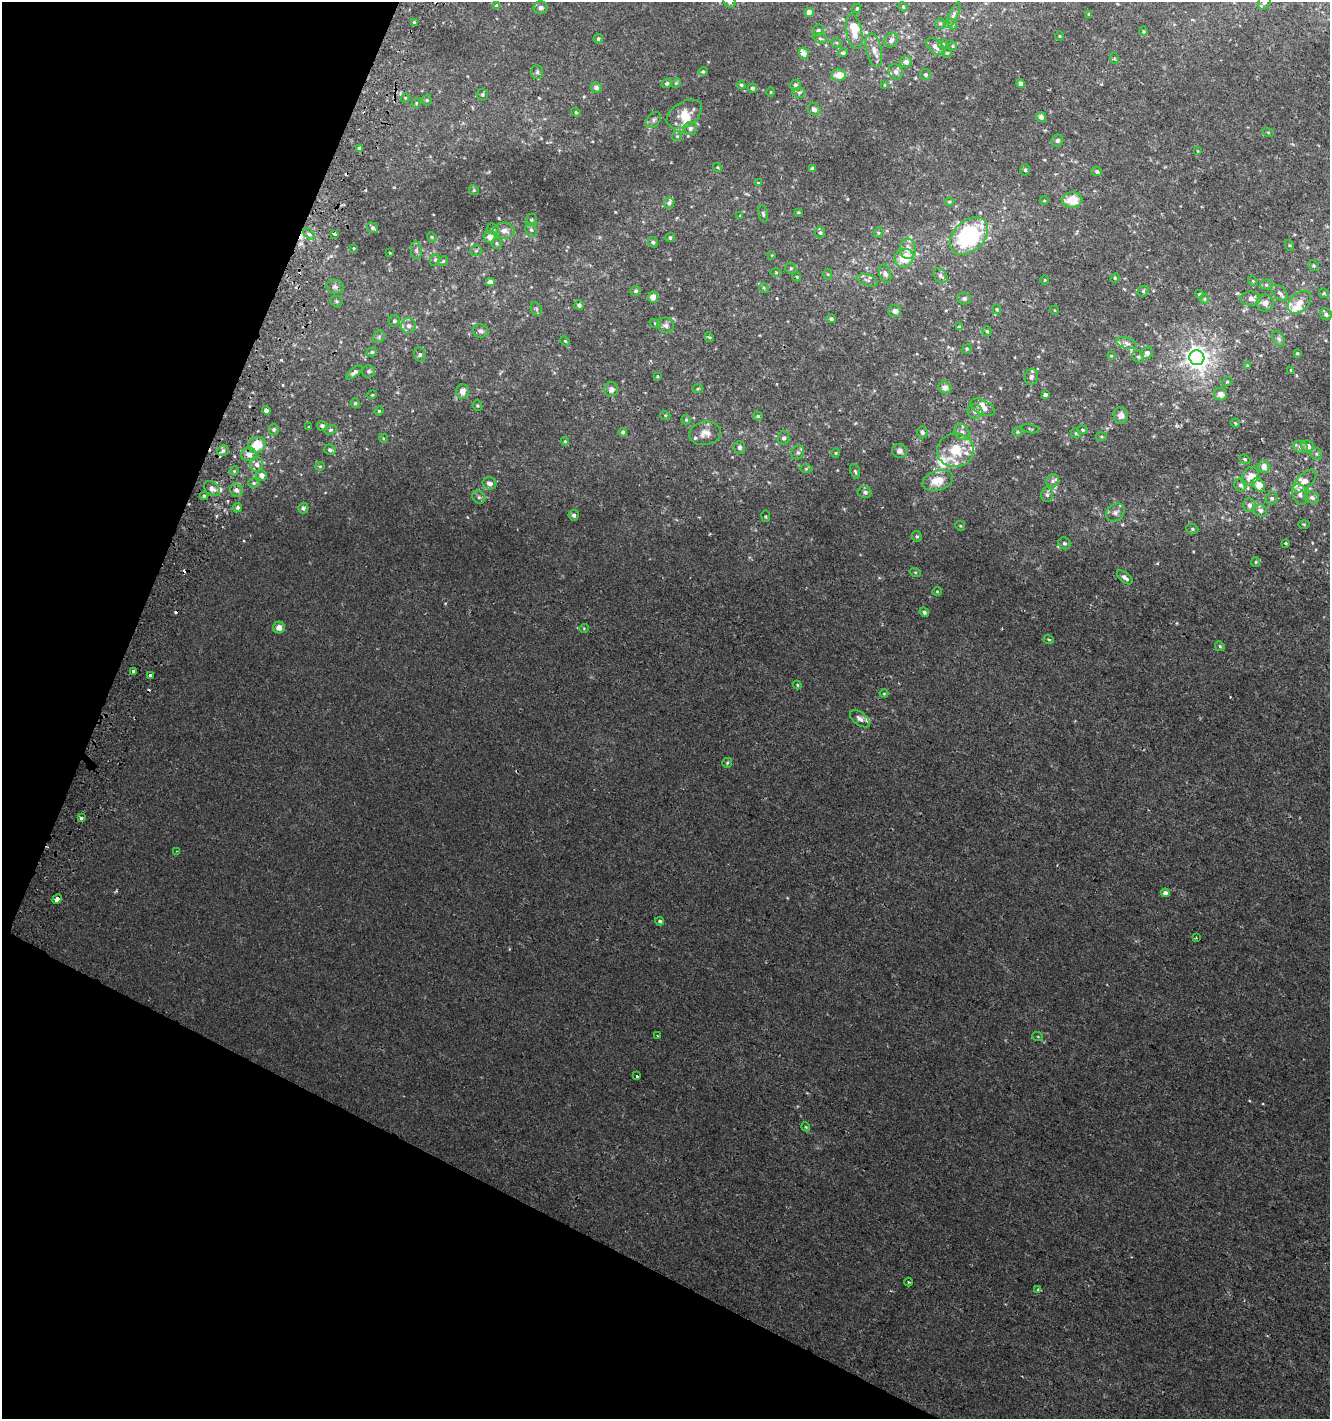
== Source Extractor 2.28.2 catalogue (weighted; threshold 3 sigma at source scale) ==
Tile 9 of 4 x 4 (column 1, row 3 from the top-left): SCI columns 309-1636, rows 1436-2852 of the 5862 x 5711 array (HDU 1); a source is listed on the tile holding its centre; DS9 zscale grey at full resolution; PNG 1332 x 1421 px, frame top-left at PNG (2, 2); each listed source drawn as its Kron ellipse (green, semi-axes under 4 px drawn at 4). Shown black and unused: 22% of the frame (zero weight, under 2 of 3 exposures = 2% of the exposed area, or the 3 px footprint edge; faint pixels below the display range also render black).
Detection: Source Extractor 2.28.2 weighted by HDU 2 'WHT'; one run over the whole footprint, this tile lists its part. Background 0.00273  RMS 0.0027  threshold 0.012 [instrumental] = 3 sigma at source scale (4.5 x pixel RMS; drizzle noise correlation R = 1.50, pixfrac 1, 0.0396/0.0396 arcsec/px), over >= 5 px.
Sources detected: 303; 5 cosmic-ray / hot-pixel residue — neither listed nor drawn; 29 inside a brighter listed object's ellipse — not listed separately; the other 269 listed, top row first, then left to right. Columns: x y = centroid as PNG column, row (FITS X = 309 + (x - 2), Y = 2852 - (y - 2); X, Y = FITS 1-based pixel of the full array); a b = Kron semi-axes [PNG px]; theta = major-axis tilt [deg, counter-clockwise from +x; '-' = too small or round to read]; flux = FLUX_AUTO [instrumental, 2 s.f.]
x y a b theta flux
729 2 7 5 -47 0.56
1264 2 8 6 66 0.82
497 5 4 4 - 0.53
903 7 5 4 - 0.27
541 8 7 6 - 0.78
857 8 5 4 - 0.38
809 12 4 4 - 1.8
1089 14 3 3 - 0.43
953 15 14 4 63 0.83
414 23 4 3 - 0.46
940 24 5 5 - 0.37
952 24 5 3 - 0.33
818 30 6 6 - 0.61
854 31 17 8 -79 3.6
1143 31 5 3 - 0.27
1059 36 4 3 - 0.19
820 38 7 5 -16 0.48
598 39 5 4 - 0.52
891 40 8 6 55 1
836 43 6 4 -28 0.38
943 44 5 4 - 0.32
953 46 4 3 - 0.22
935 47 11 6 -40 1.6
874 50 17 7 -78 2
804 53 5 4 - 2.2
843 53 5 4 - 0.61
947 53 4 4 - 0.29
1114 58 6 3 -71 0.35
906 62 6 5 - 1.2
703 71 5 4 - 0.34
537 72 7 5 -89 0.55
896 72 8 6 -57 1
839 75 7 6 - 3.3
925 75 5 5 - 0.45
667 83 5 4 - 0.45
676 83 5 3 - 0.3
1020 84 4 4 - 1.5
741 85 4 4 - 0.38
796 85 5 5 - 0.86
884 85 4 2 - 0.21
596 88 5 5 - 0.96
752 88 5 4 - 0.5
771 92 5 3 - 0.2
799 93 6 5 - 0.45
482 95 5 5 - 0.46
405 98 4 4 - 0.32
427 100 5 5 - 0.36
416 103 5 4 - 0.32
814 109 7 5 -49 1.1
576 112 5 4 - 0.36
684 114 19 12 33 4.5
1041 117 5 4 - 1.1
653 120 9 6 53 0.79
690 129 7 6 - 1
1268 132 5 3 - 0.24
677 136 5 5 - 0.38
1057 140 6 6 - 0.62
359 148 3 3 - 5.5
1198 151 4 2 - 0.18
717 167 5 4 - 0.27
812 168 4 4 - 0.83
1025 170 6 5 - 0.46
1097 171 5 4 - 0.65
758 183 4 3 - 0.24
474 190 5 4 - 0.34
1072 200 10 8 7 5.2
949 201 5 3 - 0.34
1044 201 4 3 - 0.21
669 203 5 5 - 0.79
798 212 3 2 - 0.3
763 214 8 4 -77 0.49
740 216 4 3 - 0.2
531 220 6 5 - 0.48
373 228 6 5 - 0.62
493 229 6 5 - 0.4
531 230 7 5 -68 0.61
504 231 11 8 -7 1.6
820 233 6 5 - 0.45
878 233 5 3 - 0.32
309 234 7 4 -44 0.6
334 234 4 3 - 1.6
969 236 22 15 44 28
432 237 5 4 - 0.29
490 237 6 6 - 2.2
670 237 5 4 - 0.52
653 242 5 4 - 0.43
497 243 5 5 - 0.45
1289 245 5 3 - 0.29
354 248 4 2 - 0.21
908 249 10 8 -87 1.8
416 250 9 5 -83 0.74
476 251 6 5 - 0.5
390 253 3 2 - 0.17
772 255 3 3 - 0.19
904 258 10 9 - 5.6
435 260 6 4 69 0.35
443 261 5 4 - 0.35
1313 266 6 4 -46 0.33
791 268 6 5 - 0.41
776 273 5 4 - 0.25
828 274 5 3 - 0.29
885 274 9 5 -74 0.79
940 276 8 6 -50 0.78
797 277 4 3 - 0.26
1115 278 5 4 - 0.29
867 280 10 5 -19 0.78
1045 280 5 3 - 0.21
1253 281 5 4 - 0.32
490 282 4 4 - 1.9
1266 285 5 5 - 0.43
335 287 9 7 -12 0.86
764 288 5 4 - 0.34
636 291 5 5 - 0.58
1143 291 6 5 - 0.41
1279 293 10 6 -43 0.88
1324 293 5 4 - 0.35
1199 294 4 4 - 0.42
653 297 5 5 - 1.9
964 298 7 6 - 0.64
1204 299 5 4 - 0.33
1251 299 10 7 0 1.4
336 301 6 5 - 0.39
1300 302 13 9 46 2.2
1265 303 8 8 - 1.4
579 305 5 5 - 0.69
536 309 7 5 -61 0.53
997 309 5 4 - 0.31
1054 310 4 3 - 0.2
895 311 6 6 - 0.87
1326 314 6 5 - 0.6
831 319 4 4 - 0.51
394 321 6 5 - 0.57
655 323 5 3 - 0.26
409 325 7 7 - 1.2
666 325 8 7 - 0.95
959 327 4 4 - 0.51
481 331 8 6 -8 0.79
987 331 5 4 - 0.36
379 337 7 5 48 0.47
709 337 5 4 - 0.29
1279 339 8 5 -59 0.6
565 341 5 3 - 0.25
1127 343 11 5 -17 0.94
967 349 5 4 - 0.34
372 352 5 4 - 0.43
1147 353 6 6 - 1.1
1297 353 4 4 - 0.3
420 355 7 5 -77 0.57
1111 356 4 4 - 0.22
1138 357 6 5 - 0.46
1197 358 7 7 - 190
1247 366 4 3 - 0.31
1291 370 3 3 - 0.26
369 371 6 6 - 0.6
354 372 10 4 39 0.9
657 376 4 2 - 0.18
1031 377 8 6 72 0.89
1227 382 5 3 - 0.26
945 388 6 6 - 1.3
611 389 7 7 - 1.1
698 389 5 3 - 0.24
462 391 7 6 - 1.8
1220 394 6 6 - 1.4
372 395 5 3 - 0.21
1045 395 4 4 - 0.96
355 403 5 4 - 0.4
477 406 5 4 - 0.37
983 407 13 7 -26 2
266 410 4 3 - 4.2
379 411 5 4 - 0.31
975 411 8 7 - 1.3
665 415 5 3 - 0.23
1121 415 8 7 - 1.5
758 416 5 4 - 0.4
686 420 5 4 - 0.3
1235 423 4 3 - 0.28
322 426 5 4 - 0.62
309 427 3 2 - 0.21
274 429 5 5 - 0.55
1030 429 9 3 -11 0.25
331 430 6 4 20 0.36
1083 430 5 4 - 0.35
623 432 4 4 - 0.63
922 432 6 5 - 0.58
962 432 8 7 - 1.1
1017 432 5 4 - 0.35
705 433 16 11 8 2.2
1076 433 5 4 - 0.35
1101 437 5 3 - 0.29
383 438 4 3 - 0.21
783 438 6 6 - 0.72
565 441 4 4 - 0.28
257 445 9 8 - 5.8
1308 446 6 6 - 1.6
740 447 6 5 - 0.75
1300 447 7 6 - 0.79
330 450 6 5 - 0.61
955 450 18 16 9 7.1
223 451 6 5 - 0.59
900 451 7 7 - 1.1
798 452 7 6 - 0.7
836 453 4 4 - 0.26
249 454 7 7 - 1.8
1316 454 6 5 - 0.54
1245 459 6 4 -22 0.32
257 464 7 6 - 1.1
320 466 5 4 - 0.29
1264 466 6 5 - 1.8
806 469 6 4 1 0.39
234 471 5 4 - 0.32
855 471 8 4 -71 0.49
262 475 5 5 - 1.5
1250 477 10 7 61 2.1
938 481 16 10 18 4.1
1053 481 7 6 - 0.67
1305 481 14 7 43 2.4
254 483 5 4 - 0.4
490 483 7 6 - 1.4
1240 485 6 6 - 0.87
1259 485 8 5 -56 3.3
212 488 9 6 -40 1.1
236 490 6 6 - 1
865 492 6 6 - 0.81
1300 494 11 7 -71 1.3
1047 495 7 6 - 0.68
204 496 4 4 - 0.39
479 497 7 6 - 0.58
1272 498 6 6 - 0.55
1312 498 7 6 - 0.82
1249 505 7 6 - 1
237 508 5 4 - 0.45
303 508 5 5 - 0.78
1260 510 7 6 - 0.91
1115 513 10 8 45 1.1
574 515 5 5 - 0.75
766 516 6 3 -82 0.25
1304 524 5 3 - 0.24
960 526 5 4 - 0.28
1192 529 6 5 - 0.43
917 536 5 5 - 0.44
1064 543 6 5 - 0.54
1286 543 3 2 - 0.29
1256 562 5 4 - 0.32
915 572 6 3 -18 0.29
1125 577 9 5 -38 0.99
937 591 4 4 - 0.28
924 612 5 4 - 0.6
279 627 6 6 - 1.7
584 628 4 4 - 0.26
1049 639 5 3 - 0.29
1220 646 5 4 - 0.32
133 671 3 3 - 1.5
150 676 4 3 - 2.3
797 685 4 4 - 0.25
884 694 4 4 - 0.25
860 719 11 6 -37 1
727 763 5 5 - 0.36
81 818 3 3 - 0.87
176 851 3 2 - 0.2
1165 893 4 4 - 1.4
57 899 5 4 - 2.1
660 921 4 4 - 0.49
1196 938 3 3 - 0.28
658 1036 3 2 - 0.3
1038 1037 5 3 - 0.21
637 1076 3 3 - 0.96
806 1127 4 3 - 0.23
908 1282 4 3 - 0.25
1038 1289 4 3 - 0.36
Overlapping masked pixels (flux is a lower limit): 3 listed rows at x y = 309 234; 266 410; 57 899
Isophote crosses this tile's border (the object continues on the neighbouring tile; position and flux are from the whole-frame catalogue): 2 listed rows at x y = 729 2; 1264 2